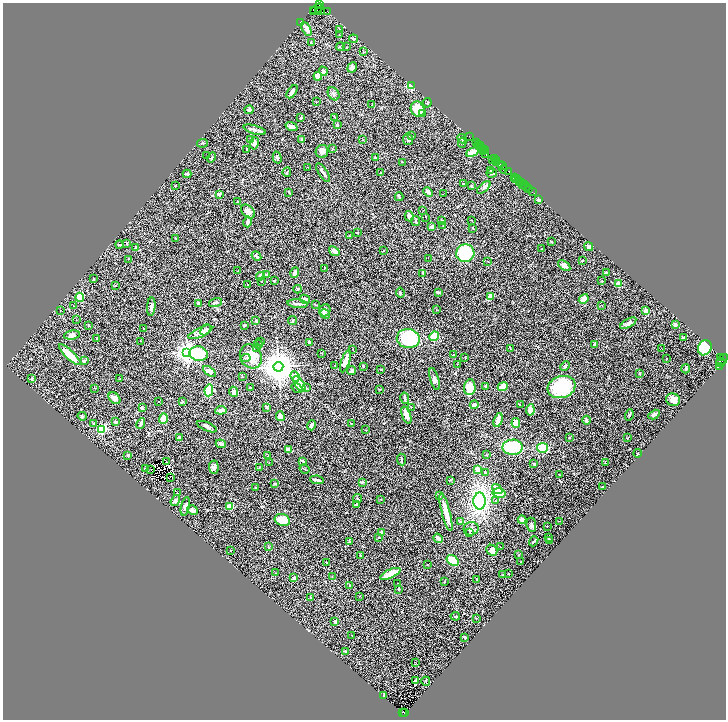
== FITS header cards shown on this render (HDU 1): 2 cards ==
NAXIS1  =                 1447
NAXIS2  =                 1435

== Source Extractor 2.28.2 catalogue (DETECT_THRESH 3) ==
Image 1447 x 1435 px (HDU 1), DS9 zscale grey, zoomed out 1/2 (1 PNG px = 2 x 2 image px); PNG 728 x 722 px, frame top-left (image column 2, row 1434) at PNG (3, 3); each listed source drawn as its Kron ellipse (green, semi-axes under 4 px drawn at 4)
Background 2.83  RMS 0.075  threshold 0.225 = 3 sigma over >= 5 px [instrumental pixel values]
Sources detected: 403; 54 cannot appear on this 1/2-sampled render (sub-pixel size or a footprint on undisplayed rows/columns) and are neither listed nor drawn; the other 349 listed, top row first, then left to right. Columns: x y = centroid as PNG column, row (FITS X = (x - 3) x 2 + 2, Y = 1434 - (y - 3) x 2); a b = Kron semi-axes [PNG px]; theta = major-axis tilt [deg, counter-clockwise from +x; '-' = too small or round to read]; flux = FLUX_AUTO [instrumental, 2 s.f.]
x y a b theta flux
319 5 2 1 - 140
316 9 7 3 37 1500
313 10 3 3 - 880
318 11 2 1 - 260
320 11 4 2 - 850
328 11 3 1 - 310
300 23 2 2 - 8.5
306 29 7 3 -60 110
340 29 4 3 - 14
339 35 2 1 - 3.2
354 39 4 3 - 17
311 43 3 2 - 5
340 47 4 3 - 12
347 47 3 2 - 4.6
363 52 2 2 - 7.5
352 67 5 4 - 55
323 71 5 3 - 39
318 76 4 3 - 130
411 86 3 2 - 1500
292 92 7 3 54 58
334 94 7 5 -57 30
316 102 2 2 - 12
427 103 5 3 - 16
372 104 2 1 - 4.3
418 109 8 6 -64 320
249 110 4 3 - 27
422 114 2 2 - 21
335 117 2 1 - 4.4
301 118 4 3 - 21
337 125 4 3 - 12
292 127 6 4 -20 81
255 130 11 3 -16 49
412 136 3 2 - 7.1
469 136 2 1 - 99
251 139 3 2 - 5.2
408 139 6 5 - 29
462 139 5 3 - 17
302 140 4 3 - 22
362 140 2 2 - 8.4
476 142 2 1 - 100
202 143 5 2 - 14
254 143 6 4 81 57
462 143 5 2 - 14
478 144 3 2 - 230
480 146 2 1 - 210
482 148 2 1 - 140
247 149 3 2 - 13
332 149 4 3 - 9.7
484 150 4 1 - 370
322 151 6 6 - 66
472 152 6 4 22 160
483 152 2 1 - 39
486 154 2 1 - 320
207 156 2 2 - 4.8
277 157 6 3 -75 30
212 158 5 2 - 15
375 158 3 2 - 7.9
492 159 2 1 - 120
494 159 2 1 - 100
496 160 2 1 - 270
402 162 3 2 - 4.6
497 163 4 3 - 730
500 164 3 2 - 660
503 166 2 1 - 320
308 167 2 1 - 3.6
503 169 4 2 - 1600
490 170 3 2 - 9.3
287 172 4 3 - 20
508 172 3 3 - 1200
323 173 11 2 -56 47
381 173 3 3 - 11
492 173 5 2 - 16
187 174 4 3 - 20
515 178 3 1 - 330
517 178 2 1 - 300
515 180 2 1 - 97
518 180 2 1 - 140
520 183 3 1 - 540
522 183 2 1 - 380
464 184 2 2 - 11
522 184 3 1 - 340
525 185 3 2 - 500
175 186 2 2 - 10
471 186 3 2 - 9
484 187 8 4 40 38
526 187 2 1 - 360
529 189 3 2 - 290
289 192 4 2 - 15
428 192 5 3 - 40
532 192 2 1 - 190
219 194 3 3 - 32
443 194 2 1 - 12
399 197 4 2 - 21
539 200 3 2 - 130
238 202 3 2 - 8.6
423 210 2 2 - 4.1
248 211 8 5 -43 74
409 216 5 3 - 50
426 217 2 1 - 5.1
441 220 3 2 - 5.8
472 220 2 1 - 4.4
416 221 5 2 - 14
247 222 5 3 - 40
443 225 2 2 - 6.3
432 227 3 3 - 53
473 228 3 2 - 8.5
357 232 2 2 - 9.3
349 236 2 2 - 9.5
175 238 2 2 - 7.5
551 242 3 2 - 13
119 244 4 3 - 17
127 244 4 3 - 12
589 246 5 4 - 29
135 248 3 3 - 11
542 249 2 1 - 4.7
334 251 6 3 -37 47
383 251 3 2 - 9.1
465 253 9 9 - 750
256 256 5 3 - 25
428 258 2 1 - 19
129 259 3 2 - 8.6
488 261 2 2 - 6.1
582 261 3 2 - 15
564 265 7 3 -35 81
325 268 4 2 - 8.3
238 271 2 2 - 14
606 272 3 2 - 11
295 273 5 3 - 58
423 273 4 2 - 8.7
266 275 3 3 - 22
260 276 4 3 - 47
93 279 3 2 - 8.7
274 280 4 3 - 11
262 281 2 1 - 4.6
602 281 2 2 - 6.2
247 284 2 2 - 5.9
619 284 2 2 - 360
115 285 3 2 - 6.9
298 289 4 2 - 15
438 292 3 2 - 20
400 293 5 2 - 23
80 297 4 4 - 140
490 297 4 3 - 130
305 299 5 3 - 33
584 299 5 3 - 140
216 302 6 3 16 28
198 304 4 3 - 27
298 304 10 4 -6 35
315 305 4 2 - 10
602 305 2 1 - 4
73 306 2 1 - 4
151 307 9 3 84 34
437 309 3 2 - 6.5
325 310 6 5 - 49
646 310 2 2 - 340
60 311 2 1 - 3.8
325 314 5 3 - 24
76 320 2 1 - 4
256 321 2 2 - 42
293 321 5 3 - 14
628 323 9 4 31 52
675 324 4 4 - 26
89 325 4 3 - 10
245 325 3 2 - 26
144 329 3 2 - 11
205 330 6 4 48 35
200 332 13 5 24 86
72 335 8 4 10 42
434 336 5 4 - 230
684 337 3 3 - 23
97 338 4 2 - 15
408 339 11 9 -8 760
141 341 2 1 - 3.7
261 341 3 2 - 8.1
309 342 3 2 - 30
258 344 4 3 - 13
595 345 3 3 - 47
257 348 2 2 - 7.3
661 348 3 1 - 5.8
705 348 8 6 59 430
353 349 3 2 - 7.4
511 349 3 2 - 6.7
187 352 4 4 - 9600
322 353 2 2 - 5.9
199 354 9 7 -11 520
70 355 14 4 -44 310
454 355 3 2 - 15
251 356 12 10 -61 240
246 358 4 2 - 14
465 358 3 2 - 6.9
720 358 2 2 - 1000
667 359 2 1 - 5.7
84 360 4 3 - 13
722 360 7 4 44 1100
345 361 12 4 71 130
721 362 4 4 - 2100
457 364 2 1 - 6.8
335 366 3 2 - 7
363 366 3 2 - 10
565 366 5 3 - 23
719 366 2 1 - 130
278 367 5 5 - 35000
381 369 2 2 - 6
686 369 5 3 - 12
210 371 7 4 -34 54
351 371 4 3 - 25
639 373 2 2 - 16
295 376 5 4 - 97
242 377 3 2 - 5.9
32 378 2 2 - 52
119 379 3 2 - 4.7
435 379 11 4 -73 46
299 384 9 4 -57 190
485 386 3 2 - 13
250 387 2 2 - 9
470 387 8 5 85 230
503 387 5 3 - 270
562 387 14 11 17 920
95 388 3 2 - 7
297 388 6 3 -37 35
306 388 3 3 - 11
380 389 3 2 - 9.3
209 390 6 4 83 620
233 392 5 4 - 63
114 398 7 5 -44 61
405 398 6 2 -78 26
673 400 7 6 - 93
158 402 2 1 - 3.6
182 402 4 3 - 16
474 405 4 3 - 38
520 405 4 2 - 8.8
267 407 3 3 - 13
411 407 2 2 - 8.5
142 408 2 2 - 75
221 410 5 3 - 80
530 410 6 4 83 99
406 415 9 3 -69 110
629 415 5 3 - 18
654 415 6 2 29 28
82 416 4 3 - 32
280 416 5 3 - 72
163 419 5 4 - 160
498 420 7 3 74 120
587 420 4 3 - 28
115 422 3 2 - 29
351 423 3 2 - 7.1
516 423 5 4 - 110
94 424 3 2 - 12
141 424 5 2 - 45
311 425 5 3 - 27
207 427 11 4 -23 44
102 429 3 3 - 1400
366 430 2 1 - 4.4
179 437 3 2 - 14
628 437 4 2 - 7.4
569 438 4 2 - 9.9
221 444 5 3 - 46
513 447 10 7 1 680
542 448 5 5 - 290
288 450 4 3 - 68
638 453 4 1 - 6.7
128 455 4 3 - 14
487 455 2 2 - 8.8
268 456 3 2 - 7.2
401 460 6 2 -84 21
303 461 3 2 - 19
166 462 2 1 - 2.6
269 462 2 1 - 4.9
605 463 3 2 - 11
534 464 3 3 - 23
214 467 6 5 - 44
259 467 2 2 - 6.5
145 469 4 2 - 6.8
304 469 5 2 - 10
151 470 2 1 - 14
477 470 4 3 - 60
485 473 4 3 - 10
560 475 2 2 - 4.8
170 477 4 2 - 6.1
317 480 7 2 -9 36
450 480 3 3 - 8.7
362 482 4 3 - 23
274 484 3 3 - 9.8
255 487 2 1 - 5.2
603 487 2 2 - 28
497 489 6 4 -35 93
177 493 2 2 - 5.6
499 493 6 5 - 140
439 495 4 3 - 15
358 499 4 3 - 14
381 499 3 2 - 6
175 501 6 4 55 36
480 501 8 6 -90 1600
495 501 2 1 - 8.3
356 504 4 2 - 7.4
185 506 9 3 77 44
230 506 3 2 - 440
193 510 5 4 - 73
446 513 19 3 -75 250
282 520 8 6 -21 330
522 520 4 4 - 42
559 521 3 2 - 8.7
460 522 4 3 - 12
531 525 7 5 -81 35
547 526 2 2 - 5
471 529 7 6 - 47
381 532 3 3 - 44
470 533 3 2 - 7.4
379 537 2 2 - 6.5
438 538 5 3 - 49
548 538 2 2 - 6.2
549 540 3 2 - 8.5
349 541 3 3 - 11
534 541 5 1 - 13
269 547 3 2 - 8.4
500 547 2 1 - 5.6
492 550 6 5 - 40
231 551 2 2 - 5.4
360 555 3 2 - 9.7
519 555 2 2 - 7.3
453 560 6 4 -34 300
521 561 3 1 - 7.7
326 562 3 2 - 8.8
427 564 2 2 - 7
276 573 2 2 - 5.1
390 574 11 3 24 270
508 574 2 1 - 8.2
503 575 4 2 - 21
332 577 2 2 - 4.2
294 578 3 3 - 34
477 580 4 3 - 18
445 581 4 2 - 8
398 583 2 2 - 5.2
350 586 4 2 - 10
398 589 3 2 - 12
359 596 2 1 - 4.4
311 598 3 2 - 7.9
455 616 5 2 - 18
476 618 2 2 - 9.1
335 621 3 3 - 18
352 635 3 2 - 4.4
465 637 3 2 - 17
346 651 3 3 - 12
416 663 3 2 - 4.7
416 680 4 2 - 35
426 681 5 1 - 7.3
384 695 4 2 - 8.8
402 712 3 2 - 940
404 713 2 1 - 420
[54 sub-pixel or undisplayed-footprint detections neither listed nor drawn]